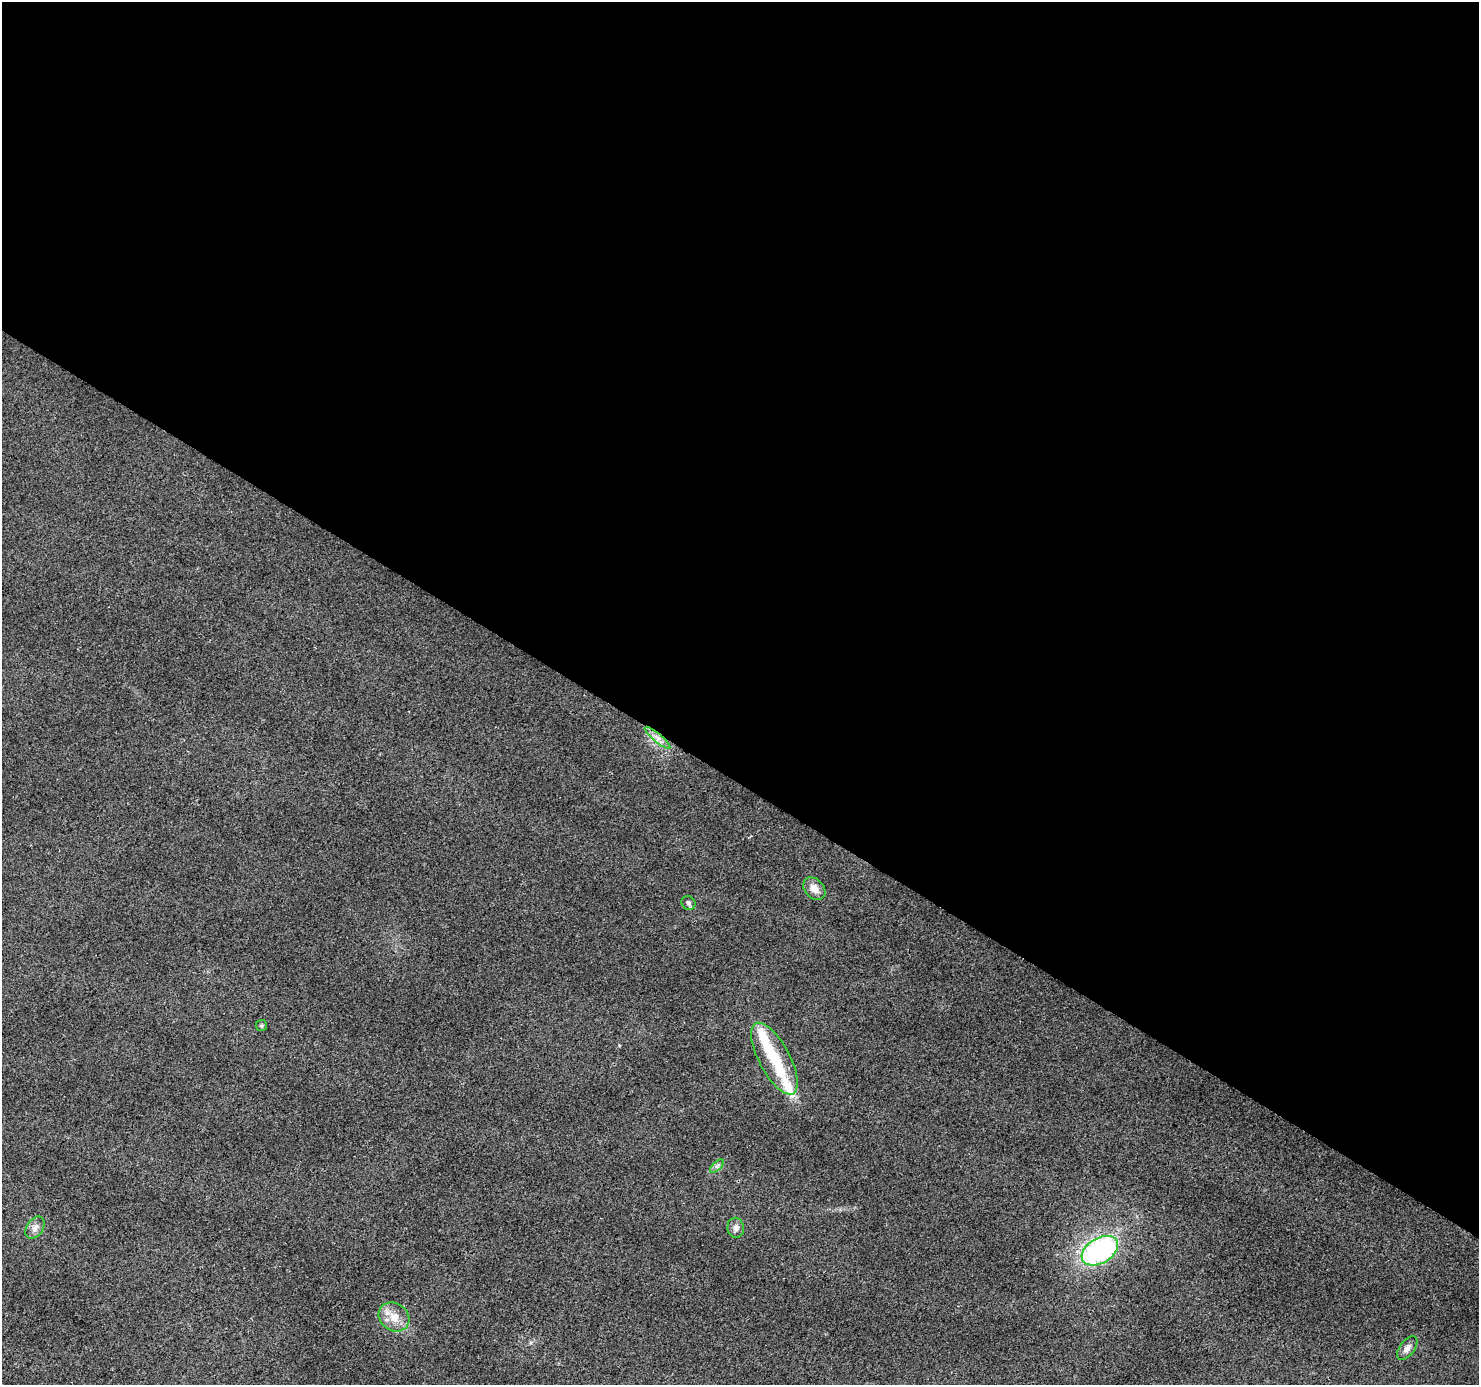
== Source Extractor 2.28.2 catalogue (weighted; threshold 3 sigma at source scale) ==
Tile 3 of 4 x 4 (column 3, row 1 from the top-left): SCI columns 2954-4430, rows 4337-5719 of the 5912 x 5973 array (HDU 1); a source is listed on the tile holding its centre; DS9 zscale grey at full resolution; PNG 1481 x 1387 px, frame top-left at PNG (2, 2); each listed source drawn as its Kron ellipse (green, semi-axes under 4 px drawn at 4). Shown black and unused: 57% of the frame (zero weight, under 2 of 3 exposures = <1% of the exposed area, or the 3 px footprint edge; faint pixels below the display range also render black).
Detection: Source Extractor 2.28.2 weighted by HDU 2 'WHT'; one run over the whole footprint, this tile lists its part. Background 0.0442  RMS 0.0086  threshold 0.0388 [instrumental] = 3 sigma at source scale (4.5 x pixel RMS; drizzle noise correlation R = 1.50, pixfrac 1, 0.0396/0.0396 arcsec/px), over >= 5 px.
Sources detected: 14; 2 inside a brighter object's white glare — neither listed nor drawn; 1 inside a brighter listed object's ellipse — not listed separately; the other 11 listed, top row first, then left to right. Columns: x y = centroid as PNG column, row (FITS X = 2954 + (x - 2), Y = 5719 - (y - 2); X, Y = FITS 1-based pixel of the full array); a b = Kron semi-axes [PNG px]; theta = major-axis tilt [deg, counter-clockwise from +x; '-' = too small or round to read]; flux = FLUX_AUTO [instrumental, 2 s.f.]
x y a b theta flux
657 738 16 4 -40 4.8
814 889 13 9 -47 7.9
688 903 7 6 - 2
261 1026 5 5 - 1.4
774 1058 40 15 -62 34
717 1166 8 4 45 2.1
35 1228 12 8 56 5
736 1228 10 8 -80 4.4
1100 1251 20 12 31 130
394 1317 16 13 -35 12
1407 1348 14 7 53 4.9